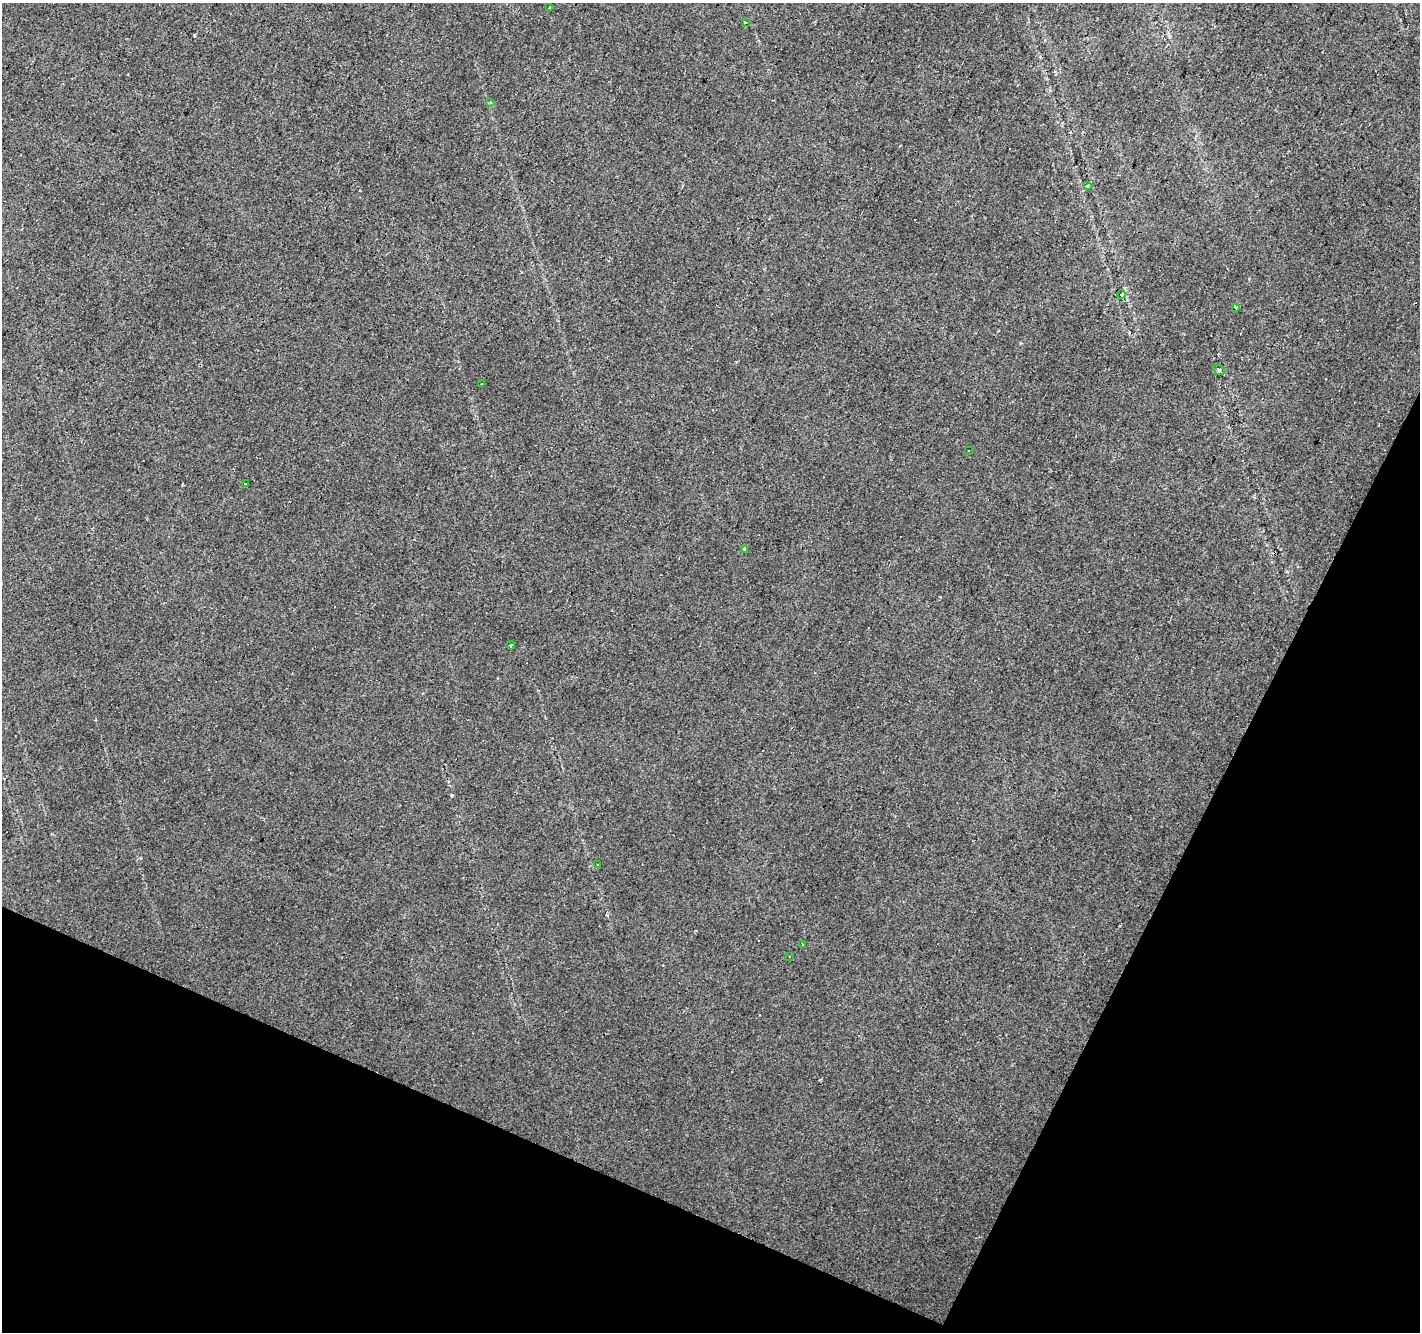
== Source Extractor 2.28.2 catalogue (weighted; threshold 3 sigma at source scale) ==
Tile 15 of 4 x 4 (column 3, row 4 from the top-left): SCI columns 2835-4252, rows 201-1530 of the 5673 x 5786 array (HDU 1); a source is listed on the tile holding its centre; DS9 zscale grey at full resolution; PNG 1422 x 1334 px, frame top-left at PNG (2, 3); each listed source drawn as its Kron ellipse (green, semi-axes under 4 px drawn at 4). Shown black and unused: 23% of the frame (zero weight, under 2 of 3 exposures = <1% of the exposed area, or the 3 px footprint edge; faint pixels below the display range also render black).
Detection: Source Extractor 2.28.2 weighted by HDU 2 'WHT'; one run over the whole footprint, this tile lists its part. Background 0.0181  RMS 0.0062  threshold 0.0279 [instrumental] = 3 sigma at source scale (4.5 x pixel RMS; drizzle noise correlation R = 1.50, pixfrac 1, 0.0396/0.0396 arcsec/px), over >= 5 px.
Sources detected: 28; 13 cosmic-ray / hot-pixel residue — neither listed nor drawn; the other 15 listed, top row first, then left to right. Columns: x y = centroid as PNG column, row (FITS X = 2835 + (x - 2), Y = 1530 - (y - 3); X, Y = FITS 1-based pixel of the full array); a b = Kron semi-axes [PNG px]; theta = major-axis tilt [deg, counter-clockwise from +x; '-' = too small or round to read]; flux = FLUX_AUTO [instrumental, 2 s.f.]
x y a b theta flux
550 8 3 2 - 0.48
745 23 3 3 - 30
490 103 4 2 - 0.9
1087 186 3 3 - 3.6
1121 294 4 3 - 3.8
1235 308 3 3 - 34
1219 370 6 4 -31 1.3
482 384 3 2 - 0.82
969 450 3 3 - 3
245 484 3 2 - 1.6
745 549 3 3 - 7.7
511 645 4 3 - 2.6
598 865 3 2 - 0.65
802 944 3 2 - 0.82
789 956 3 2 - 0.59
Unlisted compact peaks at least as high as the median listed source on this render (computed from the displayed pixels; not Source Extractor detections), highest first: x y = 452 795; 1020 343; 182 485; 1287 572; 940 597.